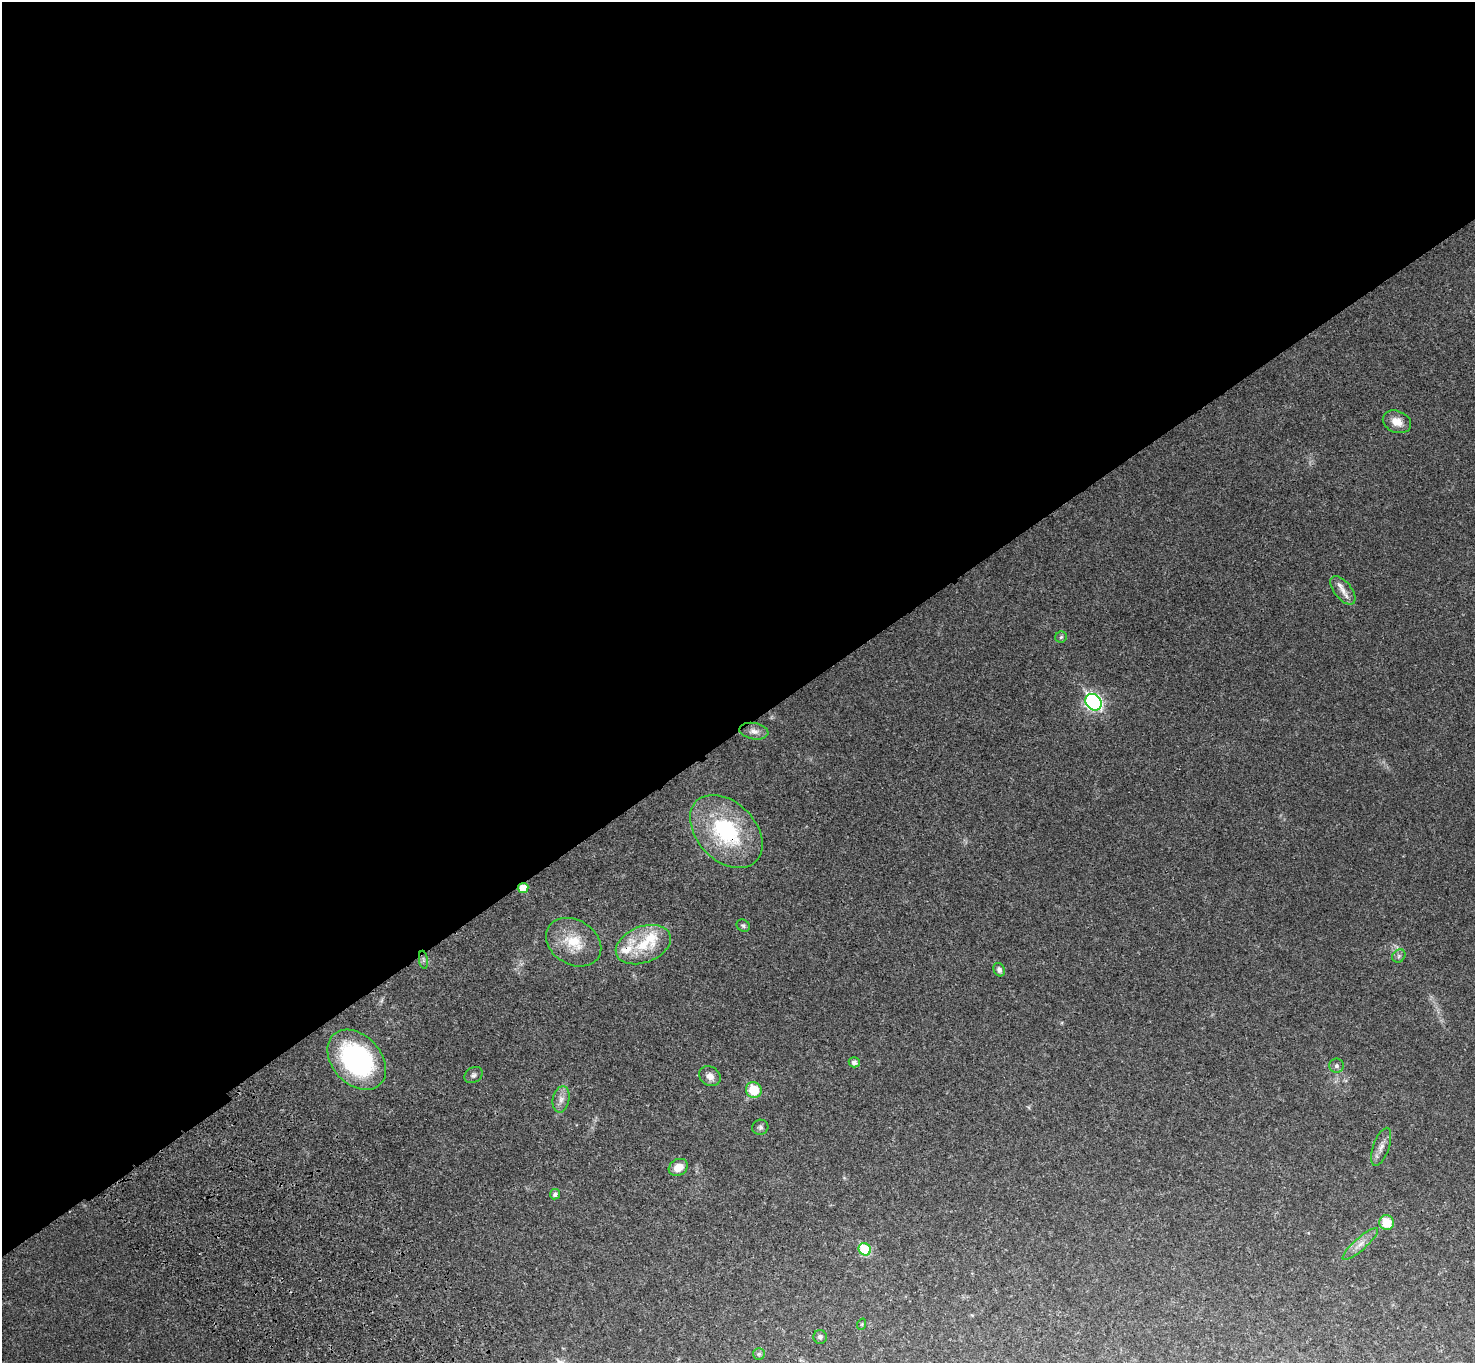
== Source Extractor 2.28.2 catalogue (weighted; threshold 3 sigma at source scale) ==
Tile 2 of 4 x 4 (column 2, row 1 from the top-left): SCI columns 1573-3045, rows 4325-5685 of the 6094 x 6064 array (HDU 1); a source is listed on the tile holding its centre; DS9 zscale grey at full resolution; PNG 1477 x 1365 px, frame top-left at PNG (2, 2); each listed source drawn as its Kron ellipse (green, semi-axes under 4 px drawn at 4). Shown black and unused: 54% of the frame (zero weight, under 3 of 4 exposures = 6% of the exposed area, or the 3 px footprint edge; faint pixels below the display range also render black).
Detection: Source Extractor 2.28.2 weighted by HDU 2 'WHT'; one run over the whole footprint, this tile lists its part. Background 0.0342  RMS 0.0039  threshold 0.0175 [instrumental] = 3 sigma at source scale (4.5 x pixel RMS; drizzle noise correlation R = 1.50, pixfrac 1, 0.05/0.05 arcsec/px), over >= 5 px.
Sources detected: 33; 1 too faint to see at this stretch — neither listed nor drawn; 2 inside a brighter listed object's ellipse — not listed separately; the other 30 listed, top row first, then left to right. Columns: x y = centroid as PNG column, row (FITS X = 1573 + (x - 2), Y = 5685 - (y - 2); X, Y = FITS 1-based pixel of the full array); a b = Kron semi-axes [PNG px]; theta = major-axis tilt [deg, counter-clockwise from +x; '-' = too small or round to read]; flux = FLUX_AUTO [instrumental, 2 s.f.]
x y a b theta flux
1397 422 15 10 -23 4.3
1343 590 17 8 -51 3.3
1061 637 6 5 - 0.7
1094 702 9 7 -48 90
754 731 14 8 -10 2.4
726 831 42 29 -46 39
523 888 5 5 - 6.6
743 926 7 6 - 0.78
574 942 29 22 -31 13
643 945 29 18 21 15
1399 956 7 6 - 0.97
423 960 9 4 -81 0.89
999 970 7 5 -66 1.1
357 1060 34 24 -47 67
854 1062 5 5 - 1.6
1336 1066 7 7 - 1.1
473 1075 10 7 31 1.2
710 1076 11 9 -37 2.7
754 1090 8 7 - 10
561 1099 13 8 79 2.5
760 1127 8 7 - 1.2
1381 1147 20 8 70 2.9
678 1167 10 8 30 4.8
555 1194 5 5 - 1.2
1387 1222 7 7 - 8.9
1360 1244 23 6 41 3.3
865 1249 6 6 - 19
862 1324 5 3 - 0.35
820 1337 7 6 - 0.93
759 1354 6 6 - 0.77
Overlapping masked pixels (flux is a lower limit): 3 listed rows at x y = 726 831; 523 888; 357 1060